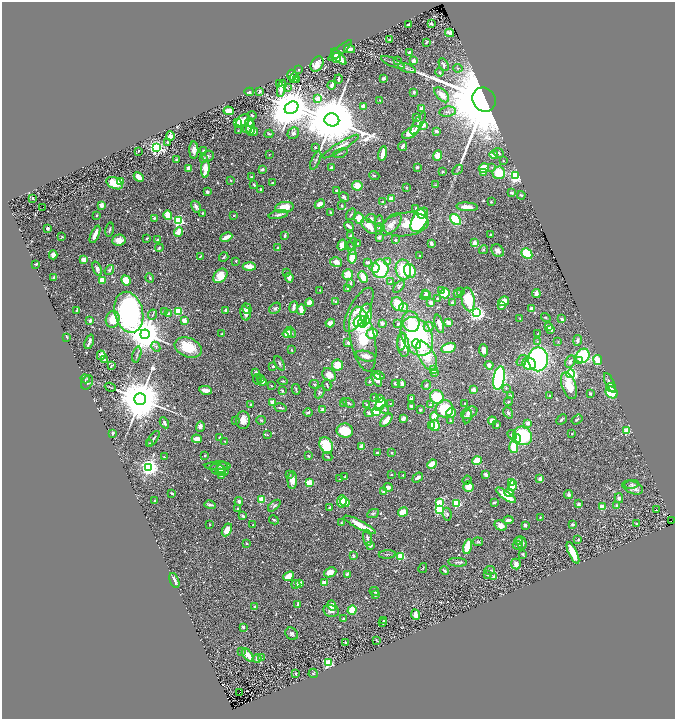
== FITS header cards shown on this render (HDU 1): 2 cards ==
NAXIS1  =                 1346
NAXIS2  =                 1434

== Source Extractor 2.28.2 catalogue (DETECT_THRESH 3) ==
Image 1346 x 1434 px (HDU 1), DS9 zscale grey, zoomed out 1/2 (1 PNG px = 2 x 2 image px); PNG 677 x 721 px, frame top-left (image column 2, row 1434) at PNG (2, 2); each listed source drawn as its Kron ellipse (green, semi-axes under 4 px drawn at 4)
Background 0.437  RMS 0.025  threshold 0.0735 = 3 sigma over >= 5 px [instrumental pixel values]
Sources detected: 711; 26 cannot appear on this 1/2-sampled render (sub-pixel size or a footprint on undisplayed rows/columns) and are neither listed nor drawn; of the other 685, the 500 brightest by FLUX_AUTO listed and drawn (185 fainter detections omitted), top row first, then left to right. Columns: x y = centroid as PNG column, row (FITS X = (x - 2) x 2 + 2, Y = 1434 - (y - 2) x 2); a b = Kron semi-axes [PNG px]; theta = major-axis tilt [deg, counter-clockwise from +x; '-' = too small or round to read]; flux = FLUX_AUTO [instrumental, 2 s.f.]
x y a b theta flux
431 24 3 2 - 8.6
408 25 2 2 - 13
450 33 4 3 - 46
390 40 2 2 - 34
426 42 3 2 - 5.8
349 49 5 3 - 26
340 50 15 4 40 13
410 53 2 2 - 80
339 57 10 2 -48 73
336 58 5 4 - 120
398 61 2 2 - 6.5
414 61 4 3 - 31
393 62 13 2 -23 12
317 64 8 6 59 36
444 65 7 4 -65 14
407 68 9 3 -19 12
458 68 4 3 - 6
299 69 3 2 - 5.3
440 72 4 3 - 7.5
292 75 5 4 - 14
294 78 5 4 - 16
296 79 4 3 - 11
339 79 4 2 - 8.3
384 79 3 3 - 12
280 84 2 2 - 27
331 85 4 2 - 17
287 87 3 3 - 4.5
282 88 9 3 75 44
260 91 3 3 - 17
249 92 5 3 - 8.8
414 92 3 3 - 13
442 95 9 5 -46 58
318 99 4 3 - 92
380 100 4 3 - 3.9
484 100 12 11 - 68000
363 106 3 3 - 27
292 108 7 6 - 22000
422 108 3 3 - 24
229 111 5 3 - 45
447 112 8 5 8 16
252 115 4 3 - 5.6
416 118 4 3 - 5.7
243 120 7 5 35 53
332 120 7 6 - 69000
249 122 4 3 - 23
237 123 3 3 - 46
418 123 12 4 59 16
423 125 4 3 - 33
251 128 8 4 88 44
247 129 4 3 - 4.1
238 131 4 2 - 5.7
436 131 3 3 - 16
254 132 4 3 - 11
411 132 10 5 30 110
293 133 6 5 - 18
269 134 4 3 - 6.6
170 136 5 3 - 25
167 142 2 2 - 5.8
402 146 5 2 - 14
156 147 4 3 - 1900
315 147 2 2 - 10
340 147 21 4 32 46
194 150 9 4 -88 29
203 150 4 3 - 4.1
138 151 3 2 - 5.4
340 153 8 2 18 6.3
499 153 6 3 -42 9.8
269 154 2 2 - 4.3
383 154 7 3 80 67
494 155 4 4 - 37
208 156 6 5 - 8.4
438 156 5 4 - 50
204 158 4 3 - 5.7
177 159 4 2 - 6.5
316 161 10 3 66 8.9
503 161 2 2 - 4.3
417 167 3 2 - 10
492 167 4 3 - 6
188 168 2 2 - 73
331 168 3 3 - 18
484 168 5 5 - 110
205 169 9 4 87 100
262 169 4 3 - 8.5
457 170 6 2 44 5.4
442 172 3 2 - 6
483 173 3 3 - 12
499 173 6 6 - 120
374 176 5 3 - 5.3
516 176 3 3 - 2000
139 177 5 3 - 45
251 177 3 2 - 5.5
231 180 4 3 - 5
120 181 4 4 - 58
115 183 9 5 -25 100
273 183 3 3 - 6.2
254 185 3 2 - 5.2
435 185 2 2 - 4.3
357 186 5 5 - 74
406 188 2 2 - 4.1
261 189 3 2 - 8.4
337 191 3 3 - 16
207 192 4 3 - 12
512 193 4 3 - 8.7
521 195 4 2 - 5.9
344 197 5 3 - 11
32 198 2 2 - 5
391 199 4 3 - 45
382 202 3 2 - 5.8
491 202 2 2 - 4.3
320 204 5 4 - 26
102 205 3 2 - 92
342 206 3 2 - 5.8
43 207 2 1 - 25
196 207 6 4 -59 15
284 207 9 5 9 110
467 207 11 4 -4 48
416 208 3 2 - 3.9
331 212 4 2 - 4.6
202 213 2 2 - 5.9
351 214 6 3 55 6.4
421 214 5 4 - 85
97 215 2 2 - 6.4
168 215 5 4 - 98
234 215 2 2 - 5.1
278 215 10 4 10 20
154 218 2 2 - 30
359 218 6 5 - 84
371 219 5 4 - 18
456 219 6 4 -46 190
419 220 13 7 62 650
178 221 3 3 - 690
379 221 6 3 86 8.2
391 224 13 7 47 38
406 224 23 11 7 140
349 226 5 2 - 30
369 226 9 5 -44 71
48 228 3 3 - 18
380 228 4 3 - 12
110 230 7 2 78 6.3
178 232 5 3 - 51
95 234 9 3 66 44
491 235 3 2 - 5.4
285 236 3 2 - 11
350 236 3 2 - 5.4
62 237 3 3 - 4.7
226 237 6 3 26 44
379 237 3 3 - 12
147 238 2 2 - 6.5
119 240 7 5 9 47
158 240 3 3 - 8.2
396 240 2 2 - 8
352 243 6 2 68 4.9
431 243 3 3 - 16
474 243 4 3 - 39
358 244 3 3 - 6
342 245 5 4 - 36
278 247 3 3 - 5
159 248 4 2 - 9.7
351 248 6 3 -67 6.8
484 250 5 4 - 8
498 251 7 5 -43 27
527 253 6 4 -46 130
53 255 4 4 - 23
420 256 2 2 - 4.7
200 257 4 2 - 5.3
224 257 5 3 - 8
352 257 7 3 82 120
84 260 4 3 - 33
236 261 2 2 - 13
336 262 6 4 -13 35
368 262 4 2 - 15
388 262 4 3 - 14
36 264 4 2 - 7.6
249 267 6 3 -3 63
374 268 5 4 - 27
97 269 8 4 -70 24
380 269 9 8 - 300
109 270 5 3 - 9
403 270 10 7 -79 190
410 271 7 5 -69 92
287 272 2 2 - 19
348 274 5 5 - 58
220 276 8 6 46 88
363 277 6 3 -63 67
54 278 3 3 - 9.3
150 278 5 3 - 6.6
289 278 5 3 - 32
102 280 4 4 - 61
126 280 5 4 - 89
391 282 3 3 - 7.4
350 283 3 2 - 8.8
399 287 7 3 47 8.7
348 289 3 3 - 15
320 290 3 3 - 4.6
442 290 4 3 - 11
461 291 3 2 - 13
426 293 3 2 - 14
445 293 5 5 - 110
536 293 4 3 - 23
457 294 3 2 - 15
425 296 5 3 - 30
437 298 2 2 - 10
468 299 12 6 -80 220
504 301 5 4 - 36
309 302 4 4 - 40
336 302 3 3 - 7.5
431 303 4 2 - 37
452 303 3 3 - 16
397 304 7 5 -62 100
502 306 3 2 - 15
294 307 6 2 81 27
404 307 4 3 - 26
275 308 6 5 - 12
531 308 3 3 - 25
247 309 5 4 - 12
301 309 5 3 - 48
76 310 3 2 - 6.4
226 310 3 2 - 24
359 310 25 9 60 92
165 311 3 3 - 4.3
178 311 3 3 - 380
129 312 21 14 -76 2100
168 313 4 3 - 11
246 313 7 5 -77 39
476 313 4 3 - 2300
366 314 10 6 86 120
153 315 5 2 - 4.6
520 318 2 2 - 4
546 318 5 3 - 4.7
113 319 8 7 - 77
562 319 3 2 - 25
90 321 2 2 - 54
184 321 2 2 - 120
360 321 6 5 - 400
363 322 6 3 77 280
411 322 10 8 -73 120
330 323 4 4 - 33
382 323 2 2 - 51
449 323 4 3 - 37
398 324 2 2 - 11
439 324 9 3 -74 39
429 327 5 4 - 30
549 327 4 3 - 38
551 330 4 3 - 11
291 332 6 3 -67 8.3
287 333 5 4 - 42
145 334 5 4 - 18000
221 334 3 2 - 4.1
372 334 5 5 - 71
538 334 2 2 - 4.3
417 336 20 15 -61 660
66 337 4 2 - 8.6
363 339 33 12 -79 290
578 340 5 4 - 15
537 341 2 2 - 5.1
558 341 3 2 - 4.4
89 342 7 2 70 16
402 342 8 3 82 30
348 343 2 2 - 39
416 344 5 4 - 83
403 345 12 6 -83 68
156 347 5 3 - 7.2
188 347 14 9 -22 140
448 348 7 5 17 130
292 350 4 3 - 5.1
484 350 6 4 -84 23
137 354 8 2 76 6.5
101 355 5 3 - 23
366 356 10 5 -15 31
427 356 16 7 -62 160
583 356 7 6 - 480
538 359 12 10 89 940
104 360 2 2 - 25
598 360 5 3 - 71
522 361 6 4 53 11
580 361 3 3 - 23
570 362 7 4 64 19
279 363 8 3 -64 9.5
529 364 7 6 - 110
337 365 5 5 - 82
489 365 4 4 - 18
111 366 4 2 - 6.8
273 366 4 4 - 7.2
433 370 4 3 - 54
256 372 3 3 - 6.1
434 372 3 3 - 11
570 374 4 4 - 1300
329 375 7 6 - 47
379 376 5 3 - 8.3
499 378 12 5 81 1000
85 379 5 3 - 5.4
257 379 5 2 - 3.8
261 379 4 3 - 7.1
377 379 8 4 -66 45
262 381 4 3 - 24
283 381 5 3 - 3.9
87 382 7 5 63 13
369 382 3 2 - 5.8
395 383 2 2 - 8.9
610 383 10 4 -65 16
314 384 4 3 - 5.1
402 384 4 2 - 29
271 385 2 2 - 10
327 385 6 2 -73 7.1
426 385 5 3 - 8
569 386 14 7 -70 69
110 387 5 2 - 4.5
506 388 4 3 - 5.3
611 388 5 3 - 14
296 389 5 2 - 5.7
206 390 6 3 -11 37
474 390 4 4 - 27
282 391 4 3 - 6.4
320 392 6 4 64 10
612 392 6 5 - 120
590 394 3 2 - 8.5
510 395 3 3 - 7.2
550 395 3 2 - 4.4
374 397 2 2 - 5.9
437 397 7 6 - 170
380 398 4 3 - 22
411 398 3 2 - 14
140 399 6 6 - 38000
508 401 4 3 - 6.6
272 402 2 2 - 100
343 403 3 3 - 5.2
348 403 7 3 -30 6.7
390 403 2 2 - 5.1
465 403 2 2 - 5.3
251 404 3 2 - 6.1
366 404 4 3 - 8.2
380 404 7 4 60 250
431 405 4 4 - 12
411 406 3 2 - 9.9
280 408 6 2 -10 9.4
323 409 4 3 - 25
444 409 9 8 - 160
385 410 4 3 - 6.7
420 410 3 2 - 10
308 412 4 3 - 12
376 412 3 3 - 440
369 413 4 4 - 9.3
451 413 5 5 - 36
469 413 8 5 25 30
508 413 6 4 -53 13
434 416 4 4 - 50
467 416 7 4 79 8.9
403 418 3 2 - 34
577 419 6 3 34 7.6
236 420 2 2 - 9.8
243 420 9 7 85 37
261 420 5 3 - 6.3
386 420 8 3 48 57
561 420 6 2 44 7.5
451 421 3 3 - 10
492 421 4 4 - 32
164 423 6 3 -62 16
528 423 2 2 - 63
435 425 5 5 - 93
497 425 4 3 - 10
200 426 5 4 - 22
431 426 4 3 - 57
627 430 3 2 - 230
345 431 8 7 - 130
112 433 3 2 - 8.4
572 434 2 2 - 5.6
267 435 2 2 - 4.1
512 435 5 4 - 14
523 436 10 9 - 370
220 437 3 3 - 5.5
153 439 9 3 54 9.2
197 439 5 4 - 28
516 439 4 3 - 87
225 441 2 2 - 6.9
150 444 3 2 - 13
326 445 8 6 -64 190
362 446 4 2 - 40
514 447 6 4 -85 120
391 452 3 3 - 8.1
378 453 3 2 - 15
205 455 2 2 - 10
309 456 3 2 - 4.8
164 457 3 2 - 4.1
328 457 5 2 - 4.1
477 461 5 4 - 78
432 464 5 4 - 64
218 466 13 3 0 13
149 467 4 4 - 3100
218 469 7 5 -14 14
223 469 7 5 -69 17
221 471 5 4 - 13
289 475 4 3 - 5.3
391 475 2 2 - 4.6
403 475 4 3 - 4.7
486 475 4 3 - 20
221 476 4 3 - 10
345 477 4 3 - 6.2
418 478 6 3 35 17
340 479 3 3 - 3.9
540 479 2 2 - 64
292 480 9 4 89 44
467 480 4 4 - 4.8
309 483 3 3 - 310
511 483 3 3 - 260
632 484 7 4 7 8.6
513 485 5 4 - 83
388 487 4 3 - 20
468 487 5 5 - 61
633 487 11 6 -21 32
383 491 3 3 - 5.7
172 493 4 2 - 6.9
509 493 4 4 - 25
569 494 4 4 - 16
506 495 12 4 -35 130
619 498 5 4 - 17
261 499 3 3 - 260
155 501 3 2 - 9.9
342 501 6 4 84 89
239 502 4 3 - 14
345 502 5 3 - 90
439 502 3 3 - 310
494 502 3 2 - 8.9
457 503 3 3 - 450
579 504 2 2 - 17
210 505 6 2 -14 15
617 505 3 3 - 10
274 506 7 3 41 8.6
330 507 2 2 - 14
603 507 2 2 - 150
238 509 3 3 - 6.8
656 509 2 1 - 82
439 510 3 3 - 440
403 512 5 4 - 66
373 513 6 4 26 8.9
447 514 6 4 -82 12
243 516 3 2 - 15
540 517 4 3 - 4.1
274 520 5 2 - 6.3
508 520 5 3 - 22
671 520 2 1 - 5.9
341 523 4 4 - 5.4
637 523 3 2 - 5
210 524 2 2 - 4.4
572 524 3 2 - 8.7
253 525 2 2 - 3.9
360 525 18 4 -28 74
525 525 3 2 - 18
501 526 6 5 - 39
227 530 7 4 61 46
367 538 8 3 -81 18
578 540 3 2 - 4.9
519 541 4 3 - 17
478 542 5 3 - 5.8
246 543 2 2 - 3.8
521 543 7 5 -67 20
370 545 3 3 - 25
518 545 5 4 - 6.7
467 547 8 3 77 110
573 553 11 4 -64 160
387 554 8 3 3 7.2
523 554 3 2 - 8.9
353 556 3 3 - 11
400 556 3 3 - 300
458 562 9 3 -4 10
516 564 5 4 - 23
423 568 5 2 - 4.9
444 570 4 2 - 8.1
490 570 5 2 - 4.5
330 572 6 5 - 54
347 574 4 3 - 12
487 575 3 2 - 3.8
289 576 6 3 40 80
493 576 3 2 - 7.4
174 581 8 2 -68 18
324 582 3 2 - 40
300 583 2 2 - 78
296 584 5 3 - 12
374 591 5 2 - 6.4
375 595 2 2 - 33
298 604 3 2 - 17
255 606 3 2 - 10
332 606 5 4 - 44
352 610 5 4 - 150
331 611 8 6 -13 25
416 615 5 3 - 37
344 619 4 3 - 7.4
384 620 3 2 - 4.6
383 623 3 2 - 5.3
243 627 3 3 - 11
292 634 7 5 -43 14
376 640 3 2 - 3.8
345 642 4 3 - 5
241 651 3 2 - 6.4
248 655 8 4 -53 74
257 658 4 4 - 16
261 658 3 2 - 3.8
328 663 3 3 - 600
313 673 5 4 - 6.7
296 674 4 2 - 6.2
240 692 3 2 - 68
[185 fainter detections neither listed nor drawn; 26 sub-pixel or undisplayed-footprint detections neither listed nor drawn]